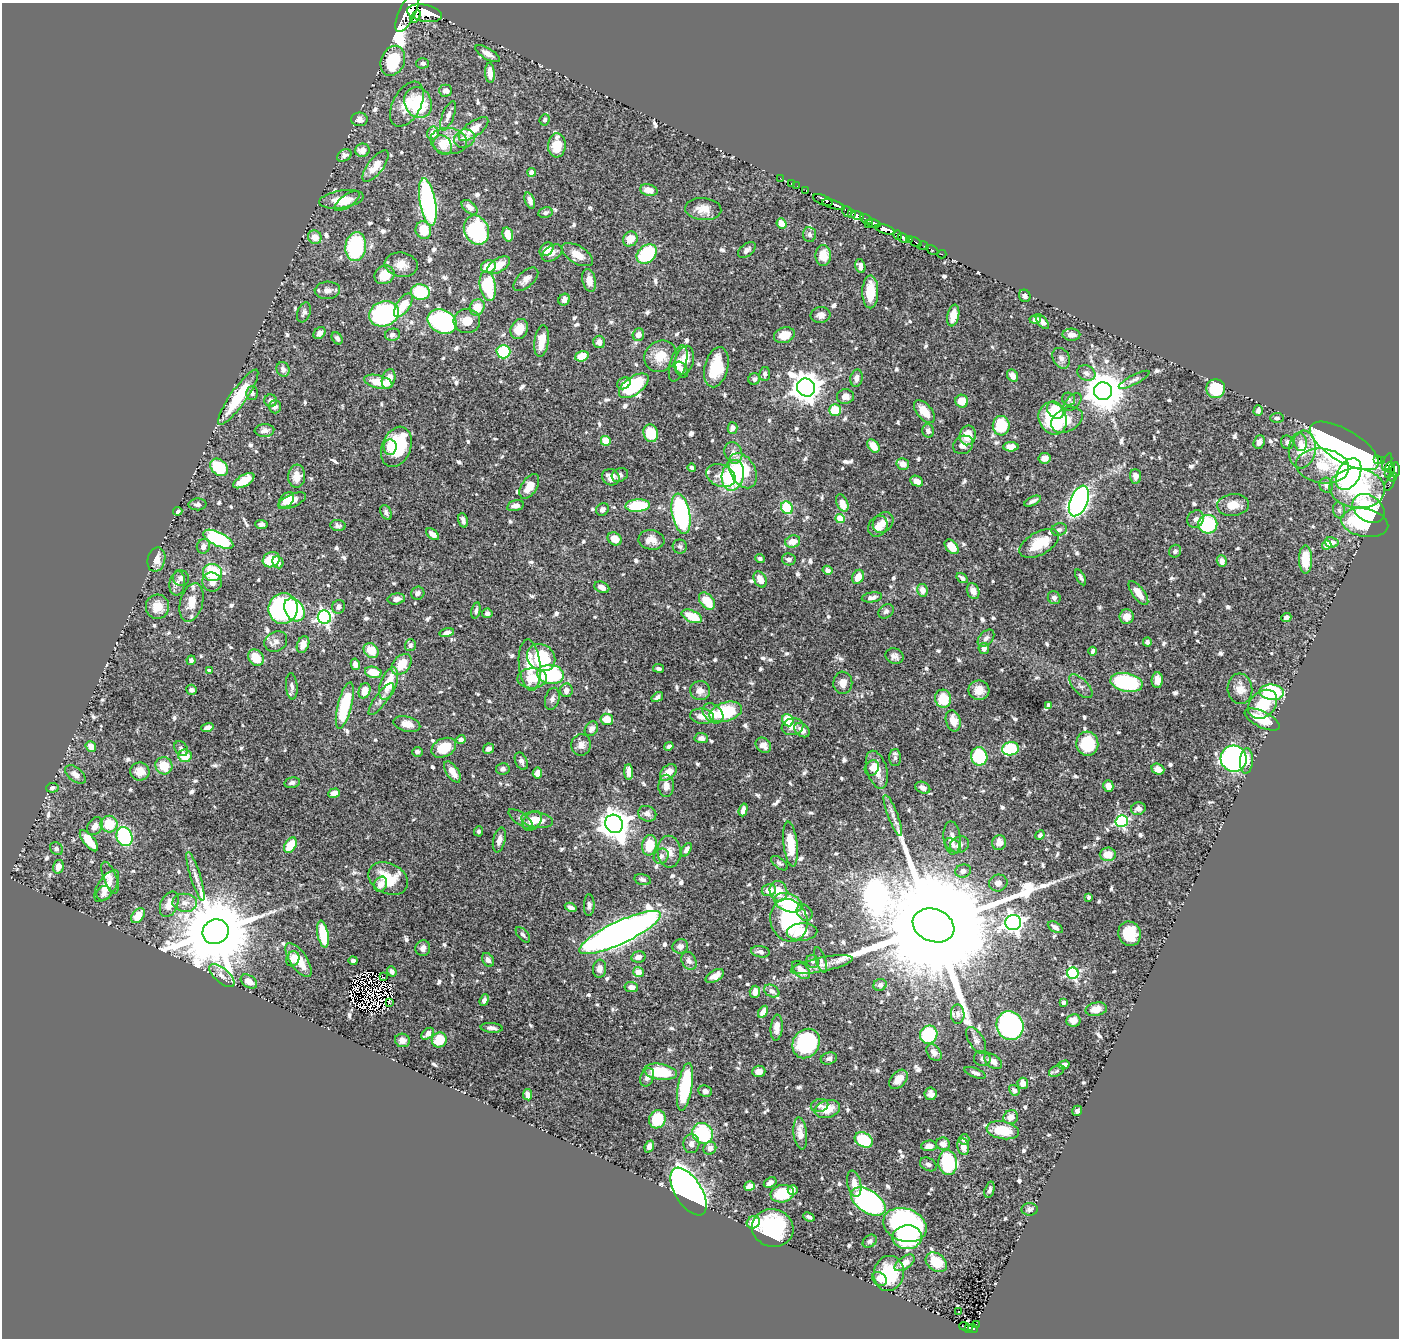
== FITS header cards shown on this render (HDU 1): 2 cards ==
NAXIS1  =                 1397
NAXIS2  =                 1336

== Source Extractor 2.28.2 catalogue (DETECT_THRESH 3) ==
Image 1397 x 1336 px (HDU 1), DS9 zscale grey, 1 PNG px = 1 image px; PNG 1401 x 1340 px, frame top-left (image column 1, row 1336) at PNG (2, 3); each listed source drawn as its Kron ellipse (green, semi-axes under 4 px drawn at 4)
Background 1.29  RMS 0.018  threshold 0.0528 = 3 sigma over >= 5 px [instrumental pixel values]
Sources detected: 822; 5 with non-positive FLUX_AUTO (blend fragments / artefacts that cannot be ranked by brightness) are neither listed nor drawn; of the other 817, the 500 brightest by FLUX_AUTO listed and drawn (317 fainter detections omitted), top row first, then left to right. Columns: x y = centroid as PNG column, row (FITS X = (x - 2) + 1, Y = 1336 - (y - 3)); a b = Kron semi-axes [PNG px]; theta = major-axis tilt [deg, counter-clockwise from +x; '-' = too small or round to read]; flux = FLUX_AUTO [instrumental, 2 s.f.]
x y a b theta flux
407 12 22 8 65 7100
424 13 17 8 -11 5300
416 17 7 3 55 830
487 54 14 5 -30 7.7
393 61 15 11 67 56
423 63 6 5 - 3.9
490 73 10 5 -85 12
445 91 6 6 - 5.4
418 103 16 13 -64 64
407 104 24 14 62 25
448 116 15 5 69 7.7
359 119 8 7 - 4.7
545 120 6 5 - 3.4
474 129 17 7 36 22
433 133 6 6 - 9.9
464 139 11 9 21 11
449 141 18 13 -7 20
443 145 10 8 -53 17
557 145 12 8 86 23
362 150 7 6 - 11
344 155 8 5 32 4.5
375 166 19 7 52 19
532 172 4 4 - 13
780 178 3 2 - 3.6
791 183 3 2 - 7.5
797 186 2 2 - 4.6
649 190 9 5 -14 12
806 191 3 2 - 9.4
342 199 22 8 9 20
530 200 8 4 -68 6
823 200 10 4 -22 850
347 201 15 6 36 9.9
428 202 24 8 -80 250
833 205 11 3 -18 1200
470 207 9 5 -40 7.2
703 209 18 11 -4 15
847 211 6 4 -56 100
545 213 7 5 14 4
852 214 3 3 - 250
857 216 6 4 -18 310
866 219 7 3 -30 140
873 223 7 4 -11 370
782 224 5 4 - 19
868 224 3 2 - 120
885 229 10 4 -16 1900
423 230 9 7 -73 30
476 230 15 12 -67 120
508 234 7 5 -75 13
810 234 7 6 - 4.4
898 235 5 3 - 240
315 237 7 6 - 11
903 238 6 3 -33 960
630 239 8 7 - 17
909 239 3 3 - 80
915 242 7 3 -33 38
924 246 5 2 - 40
356 247 14 10 82 120
546 249 8 6 44 12
747 250 10 6 37 4.8
932 250 6 3 -31 28
552 253 11 7 33 8.4
647 254 11 8 40 90
942 254 4 3 - 15
577 255 17 8 -31 15
823 256 10 7 89 17
401 265 16 12 -9 12
499 265 13 6 31 19
860 266 7 5 -72 5.6
488 267 8 6 21 22
384 275 10 9 - 30
526 279 15 8 42 8.1
589 280 12 6 -77 11
488 286 15 8 -80 78
327 290 13 8 3 7.4
420 292 9 7 -8 77
870 292 17 8 90 31
1025 296 6 5 - 3.6
564 300 6 5 - 7
403 305 14 6 56 29
477 307 8 7 - 24
304 312 10 6 68 4
384 314 15 12 18 200
820 315 10 8 7 6.8
953 315 11 6 79 19
1035 320 6 4 2 6.5
442 321 15 11 -24 230
467 321 13 12 - 19
1042 322 9 4 -51 5.5
519 329 10 8 62 17
319 333 7 5 50 5.9
392 335 7 6 - 4
638 335 6 5 - 8.5
784 335 10 7 18 18
1071 335 9 6 -1 8.1
337 338 6 5 - 4.3
542 341 16 7 82 17
599 342 6 6 - 7.2
503 352 7 6 - 60
582 356 7 5 20 20
660 356 17 15 38 25
1061 358 11 8 -61 5.9
685 360 14 9 77 18
678 363 19 8 73 12
716 367 20 11 77 44
283 369 7 6 - 4.7
681 370 8 6 -58 5.3
1086 373 9 7 -29 5.5
765 374 7 5 82 4.4
1013 376 6 5 - 10
857 378 9 6 77 6.4
389 379 10 6 74 15
754 379 6 5 - 3.7
1134 380 17 5 28 4.9
378 382 14 6 -14 26
624 383 7 5 28 5.9
634 386 17 9 35 79
806 388 9 8 - 1800
1216 389 9 9 - 66
1103 391 9 9 - 3700
252 393 7 6 - 3.6
845 396 8 7 - 8
238 397 33 8 55 52
1069 399 7 6 - 3.5
271 401 6 6 - 5.2
962 401 6 6 - 22
1073 402 11 6 44 4.1
275 407 6 6 - 4.3
835 410 6 6 - 29
1056 410 9 7 -45 28
1258 411 5 4 - 4.5
924 412 13 7 -50 18
1053 418 16 14 -68 100
1277 418 7 5 3 3.5
1067 420 17 11 29 19
1001 426 10 8 87 60
732 428 6 5 - 5.5
264 430 10 6 4 5.5
928 431 7 5 -74 4.4
651 433 9 7 -73 40
968 435 10 8 76 24
606 441 5 5 - 26
1259 442 7 5 67 5.1
1287 442 7 6 - 4.8
1300 442 9 6 -81 5.1
963 445 10 9 - 7.9
873 446 7 5 -52 18
1344 446 39 16 -31 1000
390 447 8 6 -84 12
396 447 21 14 69 68
1011 447 7 4 0 13
1302 449 19 13 82 28
733 453 11 8 -70 8.3
1044 458 6 5 - 8.2
1378 460 4 2 - 67
1382 460 4 3 - 42
1387 462 9 3 71 32
903 464 6 5 - 12
1323 466 26 17 -7 47
219 467 10 7 -44 53
1390 467 5 5 - 370
691 468 4 3 - 3.5
1395 470 7 4 87 420
743 471 19 12 -61 58
1349 474 17 11 61 300
1388 474 3 2 - 17
620 475 8 6 28 4.9
721 475 15 10 -20 14
733 475 15 11 78 110
297 476 11 8 86 15
1135 476 7 5 -85 5.8
611 477 9 8 - 11
1392 477 4 4 - 39
244 481 12 5 29 25
917 481 7 5 -25 10
1390 483 8 3 65 56
1326 485 7 6 - 5.9
529 486 14 7 57 15
1357 488 28 20 -5 96
287 500 9 6 51 9.4
292 501 15 6 24 16
1033 501 9 3 26 3.9
1079 501 16 8 68 510
842 503 9 5 -67 15
197 504 9 6 2 3.9
1233 505 16 11 5 16
515 506 8 5 14 5.9
638 506 12 6 5 57
787 508 6 5 - 48
1368 508 17 13 -35 130
602 509 7 6 - 4.2
1339 510 8 6 -76 3.4
178 511 4 4 - 3.4
386 512 8 5 -62 4.1
681 514 20 9 -79 180
840 519 4 4 - 36
1196 519 9 8 - 5.2
463 520 7 4 -76 4.6
883 522 11 9 47 9.6
1365 523 24 14 -11 87
261 524 6 4 -5 3.7
1208 524 9 9 - 85
338 526 8 5 -6 3.7
878 526 11 9 52 12
1059 530 8 6 15 4.6
433 534 7 4 -38 8.3
218 539 16 7 -26 130
615 539 7 6 - 15
651 540 13 10 -7 13
793 541 7 6 - 14
1332 542 7 5 -12 6.8
1039 543 22 11 29 37
1327 545 5 4 - 18
203 546 7 6 - 6.2
680 546 7 7 - 3.4
952 547 8 5 -49 19
1175 551 6 6 - 3.4
760 559 5 4 - 3.5
789 559 7 6 - 4.7
1305 559 14 6 -89 28
156 560 12 8 76 11
271 560 9 7 28 39
1222 561 6 5 - 7.1
278 562 6 5 - 6.8
827 570 5 4 - 5.2
212 573 9 8 - 69
858 577 7 5 64 14
1081 577 9 3 -62 3.4
181 578 8 7 - 3.8
962 578 6 3 -33 4.5
760 579 8 6 -63 13
212 582 10 9 - 8.3
177 583 12 7 82 6.7
602 587 8 5 -23 6.5
922 590 6 5 - 10
973 591 8 6 -69 8.3
418 593 7 6 - 5.2
1138 593 14 6 -53 15
872 597 10 5 8 5.3
1054 598 7 6 - 4.4
396 599 9 5 8 6.4
707 601 10 6 -50 30
191 602 20 11 75 18
157 607 12 11 - 18
339 607 7 6 - 5.6
283 609 15 14 - 210
294 610 12 9 -54 150
476 610 8 4 78 3.3
886 611 8 6 39 3.9
487 613 5 5 - 4.7
692 616 11 5 -23 34
324 617 7 6 - 300
1127 617 7 7 - 12
1286 617 5 4 - 5.1
447 633 7 4 13 5.6
986 638 10 6 47 4.6
276 641 12 9 27 6.8
1147 642 4 4 - 4
303 644 8 6 68 8.9
410 645 6 5 - 3.4
984 649 6 5 - 6.2
371 651 8 6 -46 20
1093 651 4 3 - 3.4
895 656 9 7 -21 5.6
256 658 9 7 -51 26
541 658 15 13 -40 64
191 660 5 4 - 4.1
355 664 5 4 - 6.4
402 664 12 8 49 26
530 665 26 11 -84 32
658 668 5 4 - 3.7
210 671 4 3 - 7.3
373 672 8 5 -13 23
550 674 13 9 -7 120
532 678 15 10 4 27
1157 680 8 5 88 9.1
1127 682 16 9 -11 150
843 683 11 9 90 8.9
388 684 17 8 70 32
292 686 13 5 -85 4.7
1081 686 15 7 -46 5.9
1240 689 15 12 -84 15
191 690 5 5 - 5
566 690 7 6 - 7.5
979 690 10 9 - 12
364 691 8 5 71 14
700 691 10 9 - 9.1
1272 692 12 8 -6 120
657 697 6 4 34 4.5
381 699 19 6 53 6.9
552 699 11 7 74 5.1
943 699 9 8 - 31
1263 704 16 12 45 41
1049 705 4 4 - 4
345 706 24 7 76 75
726 712 17 9 17 72
713 713 11 8 -41 15
702 716 12 7 -6 13
607 719 6 5 - 20
1262 719 19 8 -26 35
788 720 6 5 - 33
953 721 11 7 -74 13
407 724 13 7 -14 11
207 727 6 4 19 6.3
793 727 11 8 9 8.7
591 729 8 6 53 5.2
802 730 8 6 -39 9
701 738 7 5 -5 6.7
461 740 4 4 - 5.6
1087 744 12 11 - 59
581 745 11 10 - 6.7
763 745 8 7 - 8.8
91 746 5 5 - 11
669 746 5 4 - 3.4
444 748 13 9 27 33
181 749 8 6 -58 3.9
488 749 6 5 - 5.1
1011 749 8 6 11 78
417 752 5 5 - 3.6
185 756 7 6 - 24
979 756 9 8 - 82
895 758 8 6 -89 3.8
1234 759 13 13 - 330
521 761 9 6 -64 4.6
1246 761 12 6 86 14
164 766 9 8 - 28
872 768 8 6 56 5
503 769 7 5 10 4.1
1158 769 6 5 - 11
877 770 19 10 -73 19
140 771 9 9 - 12
452 772 12 6 -55 13
629 772 8 4 -88 9.1
668 772 10 6 44 13
537 773 5 4 - 7.7
75 774 12 6 -40 8.2
292 783 8 5 12 4.1
666 786 11 7 90 8.9
1108 786 6 5 - 9.1
52 788 6 5 - 3.5
923 788 8 5 -24 7.4
334 793 6 4 18 9.7
1138 809 7 6 - 6.8
743 810 6 4 73 6.7
647 814 9 7 -22 6.3
893 815 22 5 -69 7.8
521 819 14 6 -36 5.1
537 820 16 7 -9 20
532 821 11 8 48 15
1122 821 6 6 - 160
109 824 8 8 - 34
614 824 9 8 - 1900
95 826 10 7 56 6.2
479 831 5 4 - 3.4
1040 835 5 4 - 3.9
124 837 10 8 -70 100
952 838 16 8 -85 11
499 840 12 6 77 7.6
89 841 13 5 -51 25
999 843 7 7 - 12
790 844 22 7 -83 34
290 845 8 5 58 31
649 845 10 7 79 30
953 845 9 5 -39 4.2
959 845 10 8 26 7.9
56 849 7 6 - 3.3
686 850 7 4 57 5
669 852 16 11 -87 12
1108 854 8 7 - 14
661 856 8 7 - 5
779 863 10 5 -38 3.4
58 867 7 5 76 7.8
963 871 8 6 19 5.4
196 876 25 5 -73 9.1
110 878 17 6 -69 6.5
388 878 21 15 -26 41
643 880 8 5 -15 3.7
998 883 9 8 - 6.3
381 884 8 6 65 9.7
107 886 18 8 57 18
769 890 7 6 - 14
778 891 10 8 -73 19
104 893 8 7 - 5.4
1089 897 3 3 - 4
185 903 12 9 -7 9.7
788 903 14 9 -20 72
169 904 13 8 66 15
589 905 11 5 89 4
571 907 6 4 -28 4.7
805 913 9 7 -51 5.4
138 916 8 5 52 19
789 920 22 18 -70 100
1013 923 8 7 - 580
933 925 21 16 -22 87000
1055 927 8 4 -32 5.4
215 932 13 12 - 19000
802 932 15 8 3 21
620 933 45 11 25 1200
323 934 13 5 -80 49
1129 934 12 11 - 34
523 935 9 5 -48 3.3
680 946 8 7 - 5.8
423 948 8 7 - 5.8
760 952 9 5 -9 4.7
638 957 7 5 13 6
293 959 7 6 - 15
299 960 20 8 -56 25
488 960 7 5 -56 5
821 960 13 5 -71 3.4
353 961 4 3 - 4.7
689 961 9 7 -61 6.5
812 961 7 6 - 3.3
822 965 31 7 11 12
599 969 9 6 86 7.4
801 970 11 6 -46 15
392 971 5 4 - 4.7
638 972 5 5 - 13
1073 973 6 5 - 190
222 976 15 7 -41 8.3
715 976 10 5 30 9
383 977 2 2 - 3.7
249 982 9 6 -35 11
880 985 6 6 - 4.6
631 987 7 5 -6 7.7
772 991 8 5 -28 5.9
755 992 6 5 - 9.9
484 1000 6 4 68 5
389 1003 3 2 - 6.8
1063 1003 4 3 - 5.4
1096 1009 11 6 12 15
763 1012 6 4 59 9.8
958 1014 10 6 -90 4.6
1073 1020 7 6 - 10
1010 1026 14 13 - 330
492 1028 11 5 -5 5.1
777 1028 13 6 86 9.9
428 1034 7 4 39 6.6
929 1035 9 8 - 94
402 1040 7 6 - 5.4
439 1040 8 7 - 35
976 1040 15 7 -58 6.2
806 1043 15 13 58 120
934 1053 9 6 -53 6.8
829 1058 8 6 14 4.6
982 1059 8 7 - 4.3
993 1061 10 6 -35 7.5
1064 1065 6 4 16 6.1
759 1071 6 6 - 9.4
1057 1071 8 5 28 3.3
660 1072 17 8 -9 55
975 1073 11 4 -21 4.4
647 1077 9 6 67 5.7
898 1079 11 7 48 13
1023 1083 6 5 - 8.4
685 1087 24 7 81 93
1014 1090 6 4 -39 4.8
705 1091 7 5 -9 5.1
930 1094 6 6 - 6.1
528 1095 5 4 - 8.2
819 1105 9 6 14 4.4
827 1109 13 8 15 21
1077 1111 5 4 - 3.6
1011 1117 7 7 - 10
657 1119 9 8 - 40
1003 1130 16 8 -10 37
703 1133 11 9 -45 88
800 1133 16 6 -83 12
964 1139 5 5 - 5.5
864 1140 9 7 -28 73
691 1144 9 8 - 6.7
943 1144 7 6 - 7.2
649 1146 6 4 69 5.8
929 1146 8 5 6 9
963 1147 8 6 -78 10
710 1148 7 6 - 6.2
948 1163 12 9 -84 110
928 1164 9 6 -29 3.8
770 1182 7 4 28 5.3
854 1184 13 6 -78 11
749 1186 5 4 - 12
793 1190 5 5 - 4.6
990 1190 8 5 74 4.2
688 1192 27 13 -58 1300
782 1194 12 8 12 46
868 1202 19 11 -33 370
1030 1209 8 6 3 4
809 1217 6 3 -23 4
753 1222 7 6 - 21
905 1225 22 16 -20 230
773 1228 21 18 -15 110
907 1237 15 12 3 170
870 1241 7 6 - 3.4
936 1262 12 8 -38 32
905 1263 11 6 35 12
889 1273 18 15 80 55
879 1279 8 6 -37 6.8
959 1312 3 2 - 3.8
976 1324 2 2 - 5.4
964 1326 5 2 - 7.8
969 1328 4 3 - 42
973 1328 5 3 - 56
At the frame edge (FLAGS 8, measured only in part): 1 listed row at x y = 407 12
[317 fainter detections neither listed nor drawn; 5 non-positive-flux detections neither listed nor drawn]